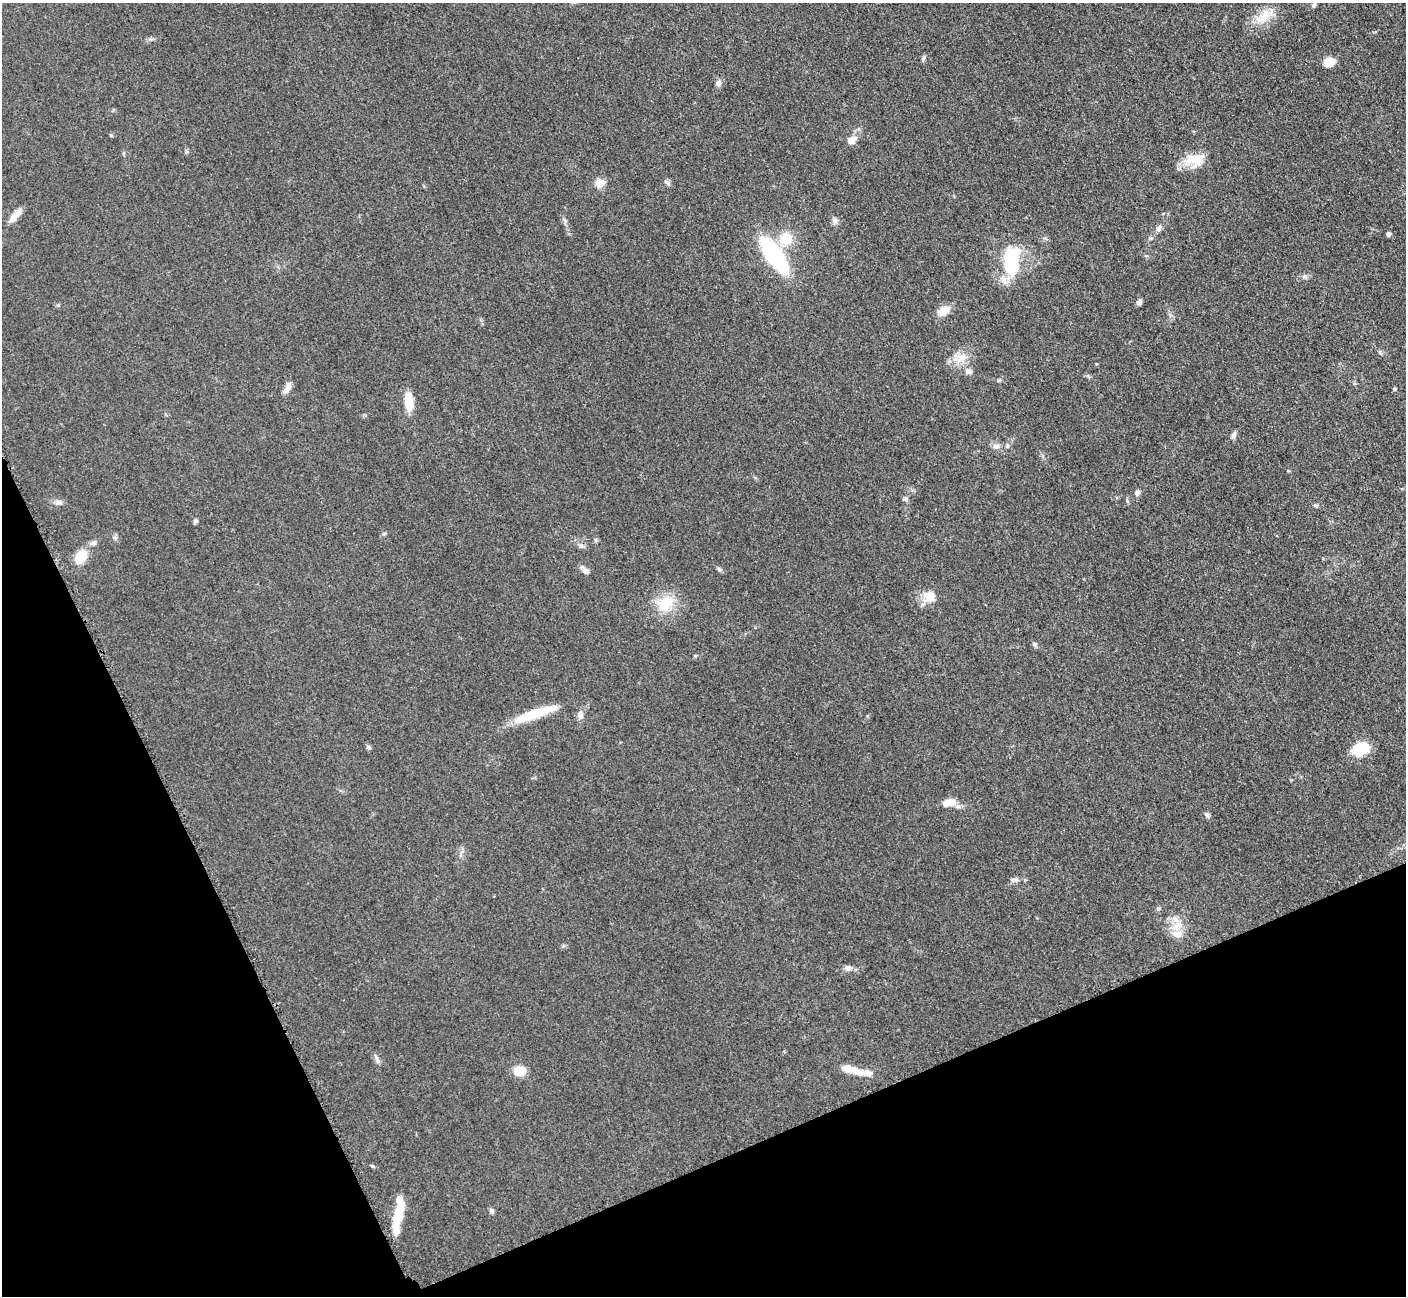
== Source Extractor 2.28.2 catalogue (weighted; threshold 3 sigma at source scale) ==
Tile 14 of 4 x 4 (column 2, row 4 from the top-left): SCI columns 1469-2872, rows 191-1484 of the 5698 x 5663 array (HDU 1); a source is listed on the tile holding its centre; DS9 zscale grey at full resolution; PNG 1408 x 1298 px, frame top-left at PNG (2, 3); no overlay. Shown black and unused: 22% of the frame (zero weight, under 3 of 5 exposures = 3% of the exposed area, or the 3 px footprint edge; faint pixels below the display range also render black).
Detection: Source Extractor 2.28.2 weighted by HDU 2 'WHT'; one run over the whole footprint, this tile lists its part. Background 0.0534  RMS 0.006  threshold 0.0269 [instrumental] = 3 sigma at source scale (4.5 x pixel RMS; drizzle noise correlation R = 1.50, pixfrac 1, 0.05/0.05 arcsec/px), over >= 5 px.
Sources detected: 60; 1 inside a brighter object's white glare — not listed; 4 inside a brighter listed object's ellipse — not listed separately; the other 55 listed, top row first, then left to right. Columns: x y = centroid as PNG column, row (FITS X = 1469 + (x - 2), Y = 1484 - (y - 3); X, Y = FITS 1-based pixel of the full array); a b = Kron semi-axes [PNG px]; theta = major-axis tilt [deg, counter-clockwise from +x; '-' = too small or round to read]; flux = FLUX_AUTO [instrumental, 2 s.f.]
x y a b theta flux
1314 5 7 4 89 1.2
1264 16 26 12 48 11
1329 62 12 10 14 6.6
718 83 10 7 67 2
852 140 14 8 40 4.5
1196 159 26 16 -1 13
668 182 11 4 -45 1.3
600 183 5 5 - 20
15 216 18 7 49 5.5
834 221 9 7 -72 2.2
1158 228 10 6 57 1.9
1388 234 5 4 - 1.7
786 239 12 12 - 14
774 255 28 11 -54 82
1011 261 26 13 -88 44
1305 277 7 5 -44 1.2
1139 303 6 5 - 1.8
943 310 12 9 26 7.8
961 357 14 10 -1 6.3
968 371 9 7 -18 2.5
288 387 15 7 63 3.9
1394 389 4 4 - 0.89
409 401 20 10 -83 10
1233 435 9 6 66 1.9
996 446 10 6 -1 2.4
1137 493 8 6 72 1.8
906 499 7 4 -89 1.1
59 502 10 6 -15 2.1
1316 505 6 4 1 0.88
195 521 6 5 - 1.2
596 540 6 4 -89 0.86
93 543 11 5 18 1.8
81 557 15 11 56 14
719 569 8 5 -37 1.1
586 571 8 6 40 1.7
929 596 19 13 -26 7.4
666 603 26 18 49 15
1034 644 6 5 - 1
532 714 45 12 25 19
580 715 12 8 -75 2.8
368 747 6 5 - 1.1
1361 749 18 12 28 17
952 802 14 10 -2 5.7
1207 814 7 5 -54 1.4
1014 880 13 5 9 2
1158 908 6 4 1 0.84
1177 926 19 9 44 7.5
848 968 9 7 5 2.5
377 1059 12 4 -65 1.6
849 1069 16 7 -13 9.3
520 1071 12 9 0 8.9
869 1073 14 7 -7 3
372 1166 6 3 -19 0.72
491 1211 7 5 -18 1.2
398 1214 40 9 79 16